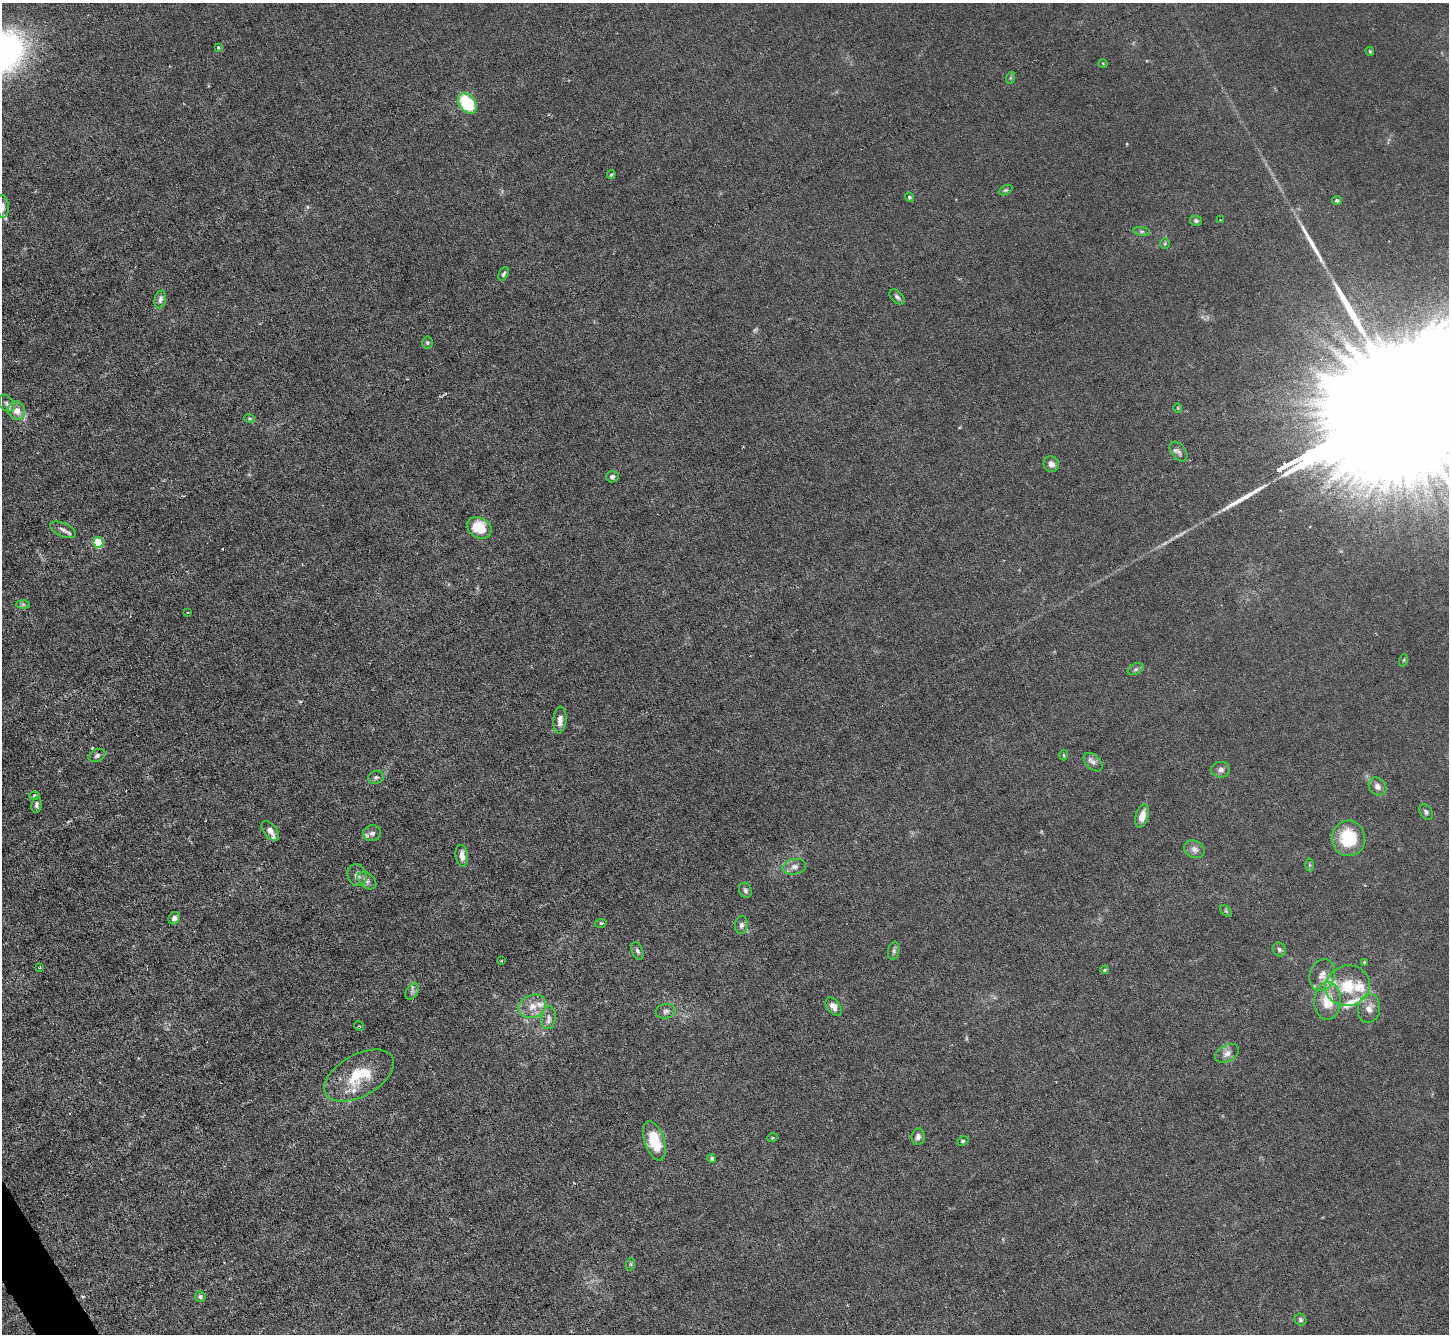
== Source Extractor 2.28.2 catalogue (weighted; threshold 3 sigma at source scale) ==
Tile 7 of 4 x 4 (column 3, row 2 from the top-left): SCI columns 2893-4339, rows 2819-4150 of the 5785 x 5774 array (HDU 1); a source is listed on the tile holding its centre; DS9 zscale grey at full resolution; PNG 1451 x 1336 px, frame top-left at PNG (2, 3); each listed source drawn as its Kron ellipse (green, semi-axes under 4 px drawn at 4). Shown black and unused: <1% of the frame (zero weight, under 3 of 6 exposures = <1% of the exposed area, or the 3 px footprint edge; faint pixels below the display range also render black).
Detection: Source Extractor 2.28.2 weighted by HDU 2 'WHT'; one run over the whole footprint, this tile lists its part. Background 0.0256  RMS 0.0028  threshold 0.0115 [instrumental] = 3 sigma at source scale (4.09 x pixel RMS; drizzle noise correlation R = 1.36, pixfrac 0.8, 0.05/0.05 arcsec/px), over >= 5 px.
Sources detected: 97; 2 too faint to see at this stretch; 4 long thin detections or spike segments (spike, bleed or trail) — neither listed nor drawn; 7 inside a brighter listed object's ellipse — not listed separately; the other 84 listed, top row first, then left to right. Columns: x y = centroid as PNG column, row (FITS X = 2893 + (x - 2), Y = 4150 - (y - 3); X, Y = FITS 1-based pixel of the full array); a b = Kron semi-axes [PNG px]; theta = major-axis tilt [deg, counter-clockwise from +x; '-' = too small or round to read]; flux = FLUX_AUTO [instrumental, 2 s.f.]
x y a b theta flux
218 47 4 3 - 0.27
1370 51 4 3 - 0.28
1103 64 4 3 - 0.18
1010 78 6 4 71 0.36
467 103 11 8 -53 17
611 174 4 3 - 0.31
1006 190 7 4 26 0.42
909 197 5 4 - 0.44
1337 200 5 4 - 0.5
2 206 11 6 -84 1.1
1220 220 2 2 - 0.2
1196 221 6 5 - 0.5
1142 231 8 4 -8 0.49
1165 244 5 5 - 0.32
503 274 7 4 63 0.57
897 297 9 5 -45 0.71
160 299 9 5 78 0.91
427 342 6 5 - 0.41
7 403 9 6 -52 0.91
1178 408 5 3 - 0.19
17 411 9 8 - 2.6
250 418 5 4 - 0.34
1179 451 11 7 -53 0.99
1051 464 8 7 - 1.5
612 477 6 5 - 0.83
479 528 13 10 -31 6.9
63 530 14 6 -23 1.3
98 542 5 5 - 14
23 604 7 4 -1 0.52
187 612 2 2 - 0.25
1404 660 6 4 71 0.32
1136 669 8 5 27 0.62
560 720 13 6 86 1.8
97 755 9 6 26 0.77
1064 755 5 3 - 0.23
1093 762 11 7 -44 1.1
1221 770 9 8 - 1.1
376 777 8 6 24 0.67
1377 786 10 8 -49 1.3
34 796 5 4 - 0.4
36 805 8 5 82 0.72
1426 812 8 6 -56 0.67
1142 816 12 6 74 2.7
270 831 11 6 -52 1.4
372 833 9 8 - 1.1
1349 838 18 16 -88 12
1194 849 11 8 -26 1.4
462 856 11 6 -83 1.9
1309 865 6 4 89 0.36
794 867 12 7 11 1.4
357 875 11 9 -69 1.4
367 881 11 7 -40 1.1
745 890 8 6 -68 0.74
1226 911 7 4 -45 0.38
174 918 6 5 - 1.1
601 923 6 4 7 0.44
741 925 9 6 84 1
1279 949 7 6 - 0.66
637 951 9 5 -68 0.74
894 951 9 5 80 0.61
502 961 3 2 - 0.2
1364 962 3 3 - 0.33
40 967 3 2 - 0.23
1105 970 4 3 - 0.34
1322 975 16 12 71 2.8
1348 986 22 20 14 9.3
412 991 9 5 57 0.74
1328 1001 19 13 87 6.7
532 1006 14 11 23 3.2
834 1007 10 6 -51 1.8
1369 1008 14 11 81 2.4
666 1011 10 7 11 0.99
549 1018 11 7 82 1.3
359 1026 5 3 - 0.24
1227 1053 13 8 28 1.5
359 1075 38 21 29 11
918 1137 8 6 82 1
772 1138 5 3 - 0.23
654 1141 20 10 -71 9.4
963 1141 6 4 26 0.35
712 1158 4 4 - 0.55
631 1264 6 4 71 0.32
200 1297 5 5 - 0.76
1300 1320 6 5 - 0.63
Isophote crosses this tile's border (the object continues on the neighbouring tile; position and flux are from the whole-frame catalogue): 1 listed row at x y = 2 206